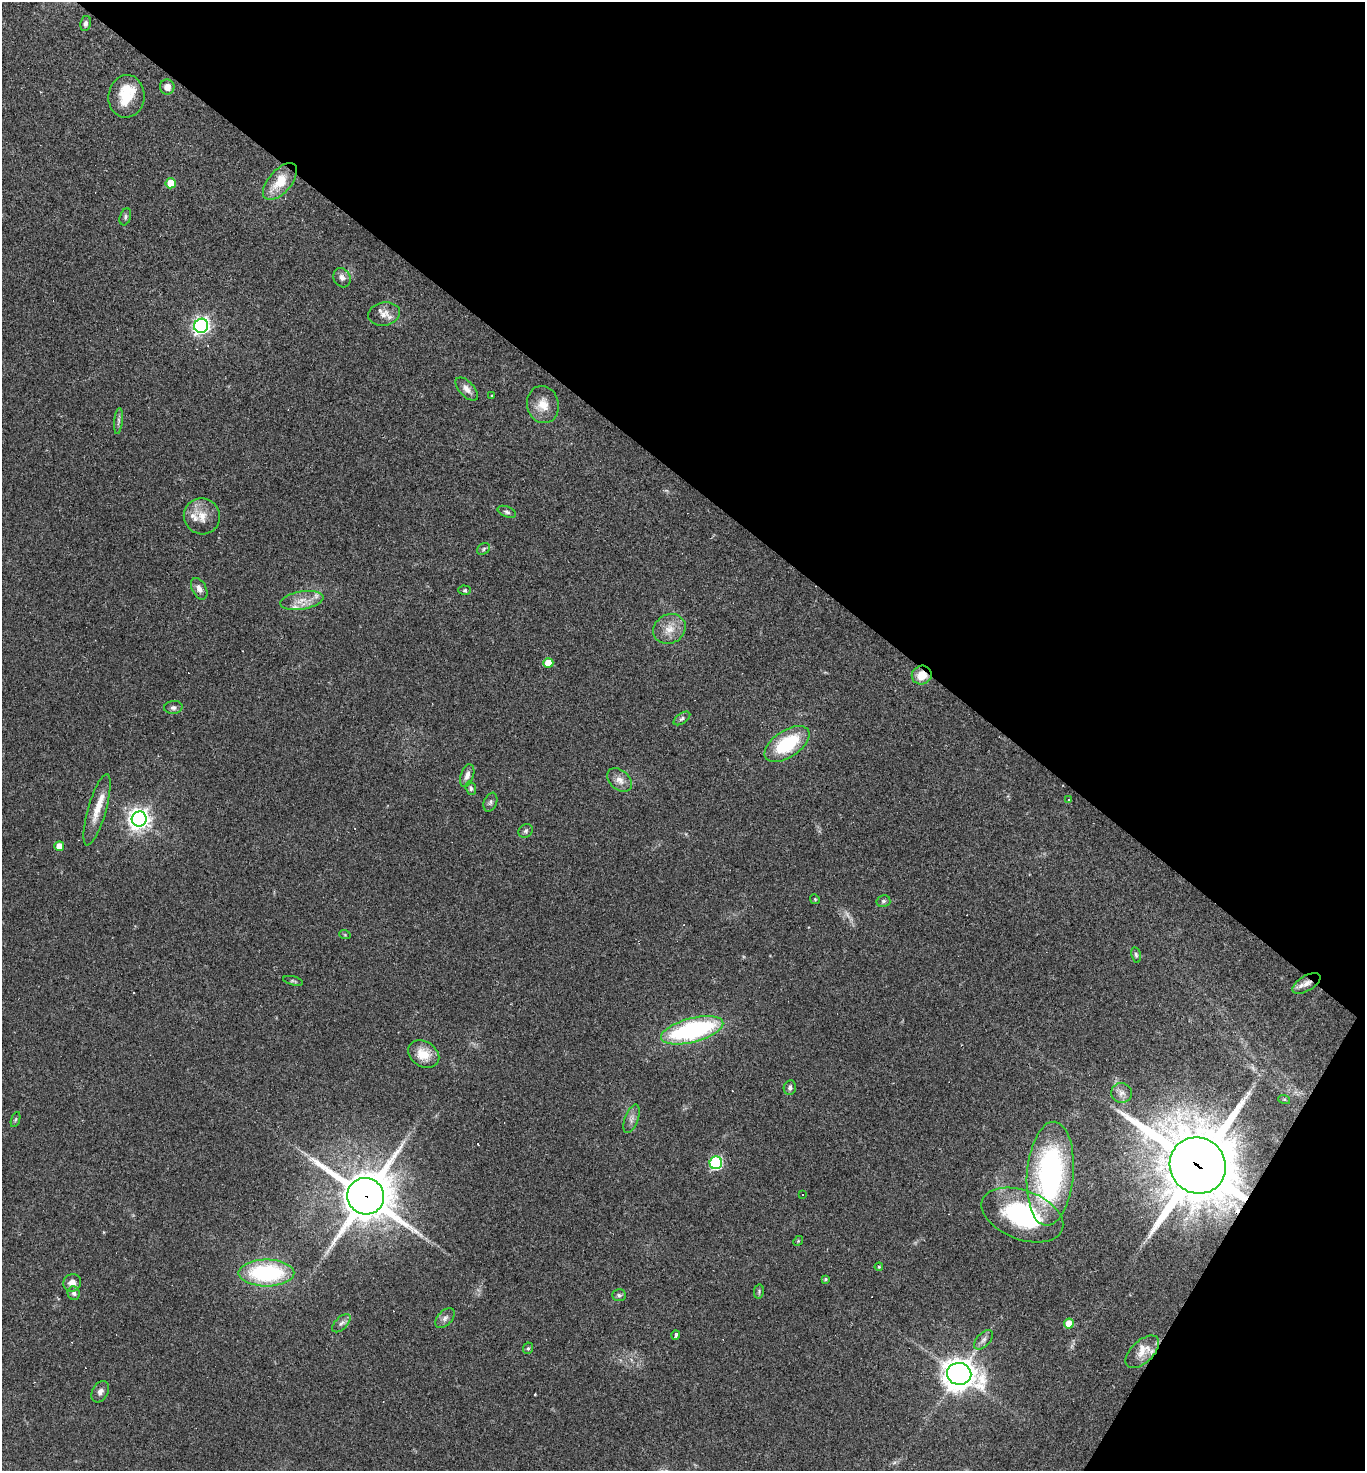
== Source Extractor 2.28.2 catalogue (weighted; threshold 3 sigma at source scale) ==
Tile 8 of 4 x 4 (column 4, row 2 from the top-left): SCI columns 4235-5597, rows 2940-4408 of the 5884 x 5878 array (HDU 1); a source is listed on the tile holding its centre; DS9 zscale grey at full resolution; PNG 1367 x 1473 px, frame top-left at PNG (2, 2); each listed source drawn as its Kron ellipse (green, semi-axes under 4 px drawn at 4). Shown black and unused: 36% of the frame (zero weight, under 2 of 3 exposures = <1% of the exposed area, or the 3 px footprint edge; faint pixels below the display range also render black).
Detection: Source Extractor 2.28.2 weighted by HDU 2 'WHT'; one run over the whole footprint, this tile lists its part. Background 0.059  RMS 0.0059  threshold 0.0267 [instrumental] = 3 sigma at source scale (4.5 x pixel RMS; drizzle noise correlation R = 1.50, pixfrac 1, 0.05/0.05 arcsec/px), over >= 5 px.
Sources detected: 87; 2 too faint to see at this stretch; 9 cosmic-ray / hot-pixel residue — neither listed nor drawn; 6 inside a brighter listed object's ellipse — not listed separately; the other 70 listed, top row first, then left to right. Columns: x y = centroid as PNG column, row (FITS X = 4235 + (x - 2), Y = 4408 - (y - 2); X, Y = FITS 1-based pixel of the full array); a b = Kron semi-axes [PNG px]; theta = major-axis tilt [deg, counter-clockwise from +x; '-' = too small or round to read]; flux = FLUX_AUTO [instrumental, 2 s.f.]
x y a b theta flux
86 23 7 5 79 2
167 87 7 7 - 3.9
126 96 21 18 84 16
280 182 22 11 49 15
171 183 5 5 - 14
125 217 9 5 71 1.2
342 278 10 8 -62 2.7
384 314 16 11 9 5.3
201 326 7 7 - 200
467 389 14 7 -46 3.8
492 396 3 2 - 0.51
543 405 19 16 -75 8.7
118 421 13 4 84 1.7
507 512 10 5 -21 1.6
202 516 18 18 - 9.6
484 549 7 5 39 0.98
199 589 11 7 -63 3
465 590 6 4 -1 0.91
302 600 22 9 9 7.3
669 629 17 14 30 8.2
548 663 5 5 - 8.2
922 675 10 9 - 9.4
173 707 9 6 3 1.9
682 718 9 5 35 1.4
787 744 25 13 34 34
467 776 12 6 71 3.4
620 780 14 9 -40 4.7
471 788 7 5 -73 1.3
1068 799 3 2 - 0.6
490 802 10 6 68 1.6
97 810 37 9 74 10
139 819 7 7 - 380
526 831 7 6 - 1.4
59 846 5 5 - 6.4
815 899 5 4 - 0.75
883 901 7 6 - 1.3
345 935 6 3 -19 0.64
1136 955 8 5 -79 1.1
293 981 10 4 -14 0.99
1306 983 16 7 31 4.2
692 1030 32 12 15 92
424 1054 16 12 -32 11
790 1088 7 6 - 1.6
1122 1093 10 10 - 3
1284 1099 6 4 -18 0.69
16 1119 8 3 71 0.89
631 1119 15 6 69 3
716 1163 6 6 - 76
1198 1166 29 27 -47 5100
1050 1174 52 23 85 130
803 1195 3 2 - 0.71
366 1196 18 18 - 2700
1022 1215 42 24 -21 75
798 1241 5 4 - 0.6
879 1267 4 3 - 0.67
266 1273 28 13 0 65
825 1279 4 3 - 0.81
72 1283 9 8 - 4.1
759 1291 7 5 81 1
74 1293 7 6 - 1.6
619 1295 7 6 - 1.4
445 1318 12 7 46 2.5
341 1323 11 6 46 2.4
1069 1324 5 5 - 9.9
676 1335 5 3 - 1.3
983 1340 12 6 48 2.4
528 1348 6 5 - 1
1142 1352 21 11 43 8.6
959 1374 12 11 - 810
100 1392 11 7 61 2.7
Overlapping masked pixels (flux is a lower limit): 5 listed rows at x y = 922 675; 1306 983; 1198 1166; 366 1196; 1142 1352